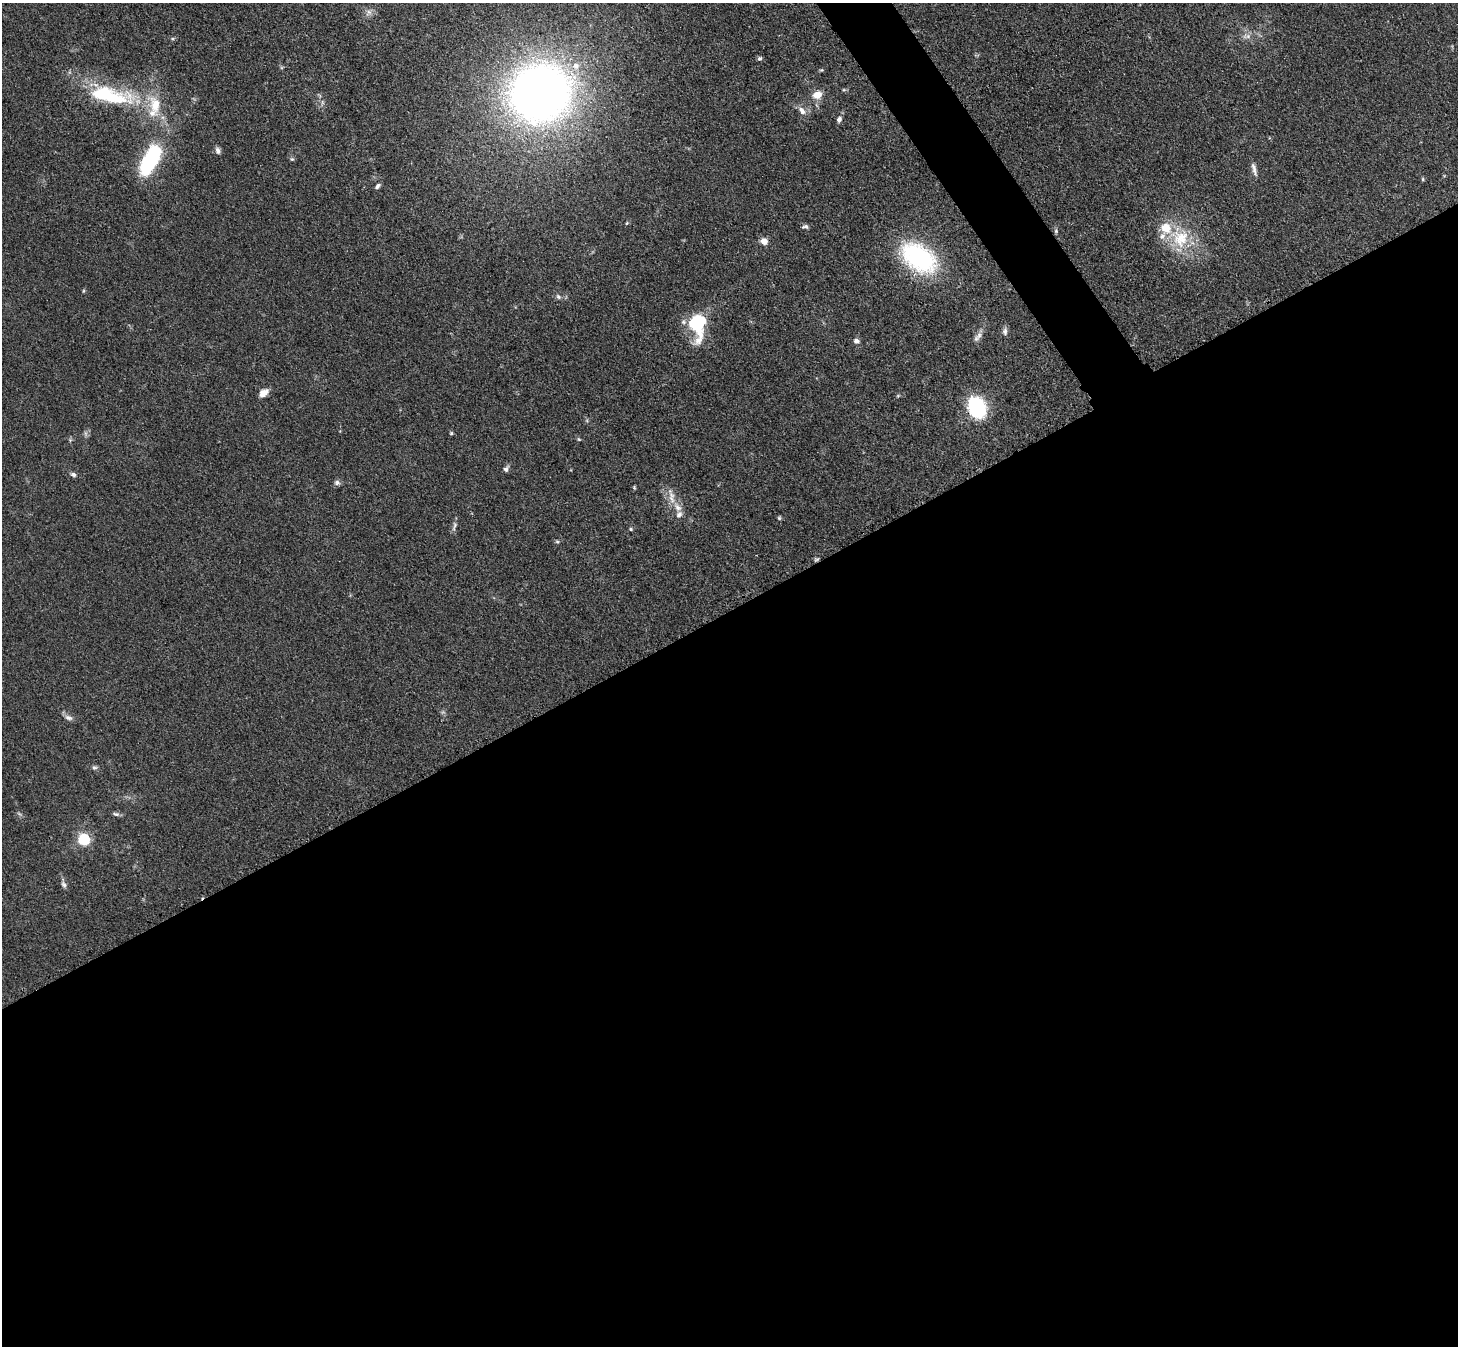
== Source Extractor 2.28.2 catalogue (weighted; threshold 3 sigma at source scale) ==
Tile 15 of 4 x 4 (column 3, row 4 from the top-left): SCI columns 2929-4384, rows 308-1651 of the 5857 x 5850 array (HDU 1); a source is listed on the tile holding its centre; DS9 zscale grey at full resolution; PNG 1460 x 1348 px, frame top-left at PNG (2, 3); no overlay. Shown black and unused: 56% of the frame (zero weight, under 3 of 4 exposures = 2% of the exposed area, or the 3 px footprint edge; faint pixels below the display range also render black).
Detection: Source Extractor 2.28.2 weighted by HDU 2 'WHT'; one run over the whole footprint, this tile lists its part. Background 0.0589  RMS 0.0058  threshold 0.0261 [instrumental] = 3 sigma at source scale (4.5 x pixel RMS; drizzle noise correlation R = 1.50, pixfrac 1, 0.05/0.05 arcsec/px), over >= 5 px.
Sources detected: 60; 1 too faint to see at this stretch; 2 inside a brighter object's white glare — not listed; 6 inside a brighter listed object's ellipse — not listed separately; the other 51 listed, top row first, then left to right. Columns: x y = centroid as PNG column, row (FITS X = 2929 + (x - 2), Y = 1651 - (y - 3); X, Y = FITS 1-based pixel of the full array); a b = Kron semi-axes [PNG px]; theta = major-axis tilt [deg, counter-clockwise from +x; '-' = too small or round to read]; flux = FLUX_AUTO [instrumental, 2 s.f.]
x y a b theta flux
368 12 10 8 41 2.8
1248 36 9 6 12 2.6
760 58 6 5 - 1.1
576 66 10 9 - 5.5
821 70 5 5 - 0.67
844 90 6 4 -17 0.71
539 93 44 41 26 500
110 95 66 20 -11 53
817 95 10 8 19 7
322 102 7 4 -71 1.2
802 111 12 8 -51 3.7
839 119 8 5 59 2.1
218 151 9 6 -67 1.9
292 159 6 4 -42 0.9
149 162 28 14 68 51
1254 169 19 5 -75 2.9
1423 179 5 5 - 0.74
377 186 7 5 47 1.5
627 223 5 4 - 0.67
805 226 9 6 7 1.5
1056 231 7 5 84 0.94
1180 238 30 27 -49 29
764 241 8 7 - 4.6
919 258 41 25 -35 75
83 291 5 3 - 0.62
558 297 8 5 -40 1.6
699 320 46 12 -90 26
683 322 8 7 - 1.9
1005 331 11 6 -88 2.1
979 335 12 8 48 3
856 341 7 6 - 2.2
263 393 11 7 36 4.9
977 407 21 17 -63 43
86 433 9 4 -81 1.3
451 433 4 4 - 0.71
579 439 5 4 - 0.74
506 469 9 6 58 1.8
73 474 9 6 -25 1.5
337 482 8 7 - 1.7
634 488 5 4 - 0.69
677 507 17 9 -50 5.9
779 518 5 4 - 0.77
454 526 16 5 74 2
631 529 5 4 - 0.84
557 541 5 5 - 0.81
817 559 7 3 19 0.79
68 718 11 7 -16 2.6
94 767 7 6 - 1.3
116 814 10 5 -16 1.5
84 840 6 5 - 54
64 884 15 6 -72 2.3
Overlapping masked pixels (flux is a lower limit): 2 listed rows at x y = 977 407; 817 559